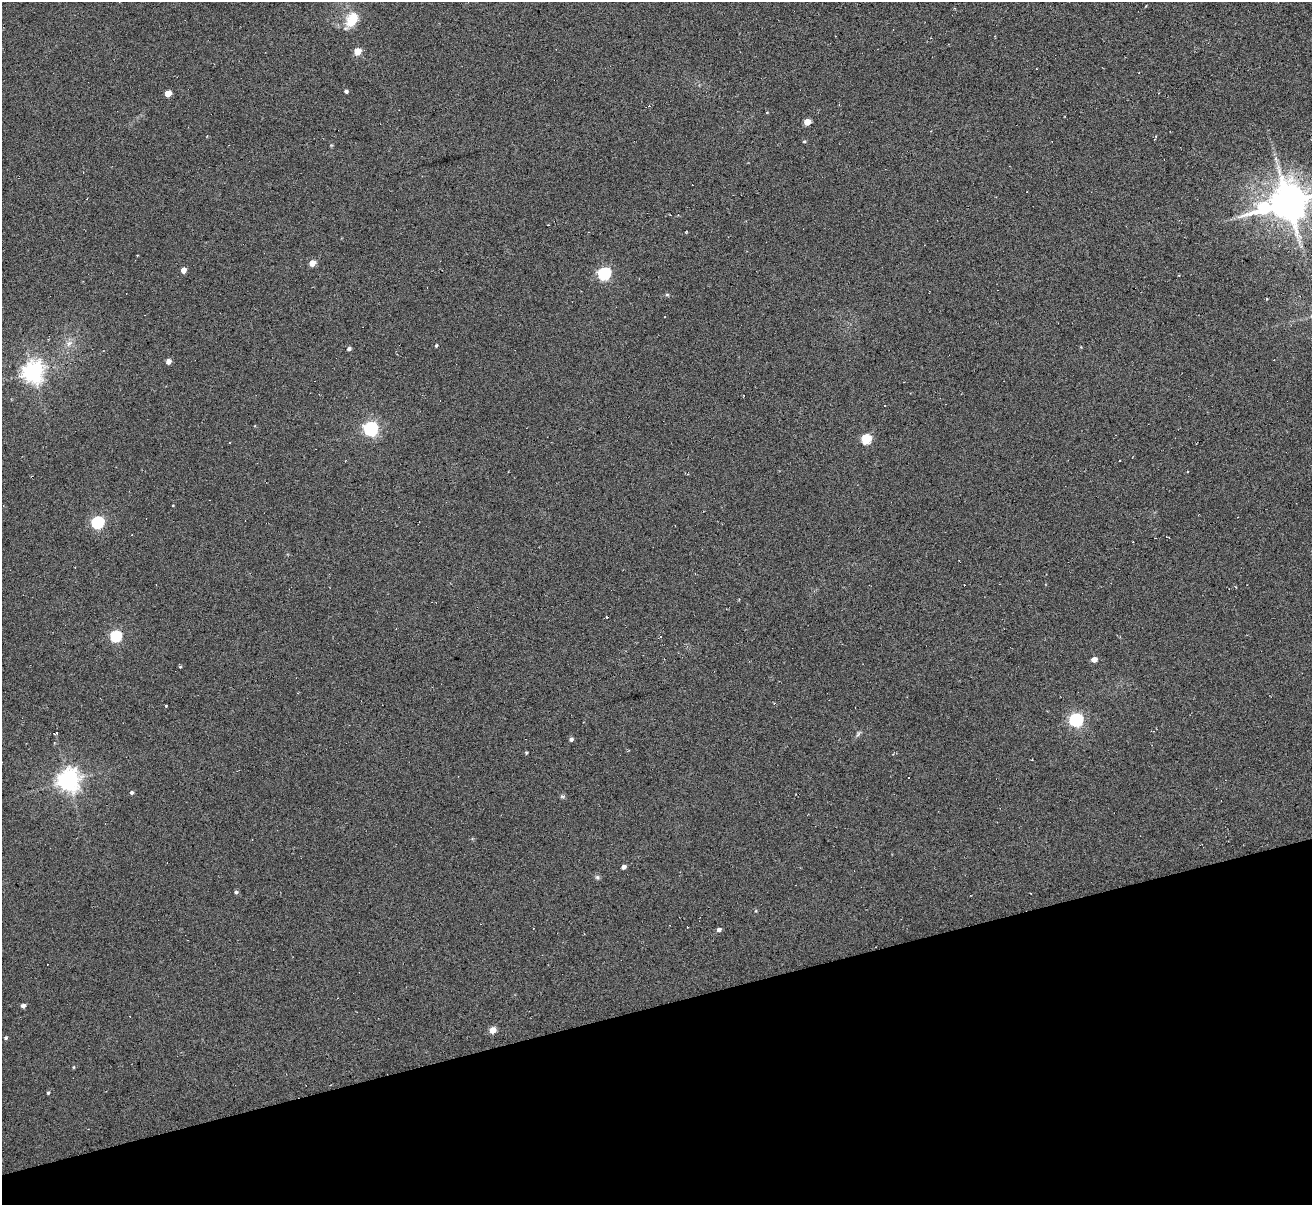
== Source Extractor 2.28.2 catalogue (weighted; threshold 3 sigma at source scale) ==
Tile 14 of 4 x 4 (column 2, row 4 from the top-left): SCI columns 1366-2675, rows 158-1360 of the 5294 x 5235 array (HDU 1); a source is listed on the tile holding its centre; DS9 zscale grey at full resolution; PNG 1314 x 1207 px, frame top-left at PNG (2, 2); no overlay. Shown black and unused: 16% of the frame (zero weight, under 3 of 6 exposures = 3% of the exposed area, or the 3 px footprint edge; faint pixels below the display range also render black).
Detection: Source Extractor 2.28.2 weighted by HDU 2 'WHT'; one run over the whole footprint, this tile lists its part. Background 0.105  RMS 0.051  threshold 0.207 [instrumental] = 3 sigma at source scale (4.09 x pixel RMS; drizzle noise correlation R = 1.36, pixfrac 0.8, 0.05/0.05 arcsec/px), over >= 5 px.
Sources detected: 59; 15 cosmic-ray / hot-pixel residue — not listed; the other 44 listed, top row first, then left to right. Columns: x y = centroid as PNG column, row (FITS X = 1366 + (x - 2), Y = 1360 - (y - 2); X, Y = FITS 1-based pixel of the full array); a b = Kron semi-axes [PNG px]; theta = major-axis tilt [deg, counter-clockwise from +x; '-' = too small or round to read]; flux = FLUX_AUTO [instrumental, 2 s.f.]
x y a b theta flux
352 19 19 13 59 92
357 51 5 5 - 83
346 91 4 4 - 10
168 93 5 4 - 62
649 106 3 3 - 5.2
807 122 5 4 - 73
804 141 4 3 - 5.1
1288 202 10 10 - 14000
1263 208 14 6 22 380
312 263 5 4 - 54
183 270 5 4 - 30
604 274 6 6 - 640
667 295 6 4 0 5.8
69 343 10 6 62 20
436 345 4 3 - 6.1
349 349 4 4 - 11
168 361 5 4 - 28
33 372 7 7 - 2700
885 406 3 2 - 4.6
371 429 6 6 - 1100
866 439 6 5 - 250
173 505 3 2 - 6.5
97 522 6 6 - 660
607 617 3 2 - 5.2
116 636 6 6 - 450
1094 659 5 4 - 36
180 667 5 3 - 4.1
166 706 3 3 - 6
1076 720 6 6 - 890
56 733 4 3 - 9.8
858 734 9 3 59 8.4
571 739 5 4 - 11
68 780 7 7 - 3300
132 792 5 4 - 8.4
562 796 6 4 -1 6.9
624 867 4 4 - 15
597 877 6 5 - 8.4
236 892 5 4 - 7.9
719 930 5 4 - 15
23 1006 5 4 - 16
492 1030 5 4 - 63
6 1038 4 4 - 6
73 1067 4 3 - 4.1
48 1093 3 3 - 5.4
Isophote crosses this tile's border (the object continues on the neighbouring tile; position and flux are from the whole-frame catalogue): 1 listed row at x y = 1288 202